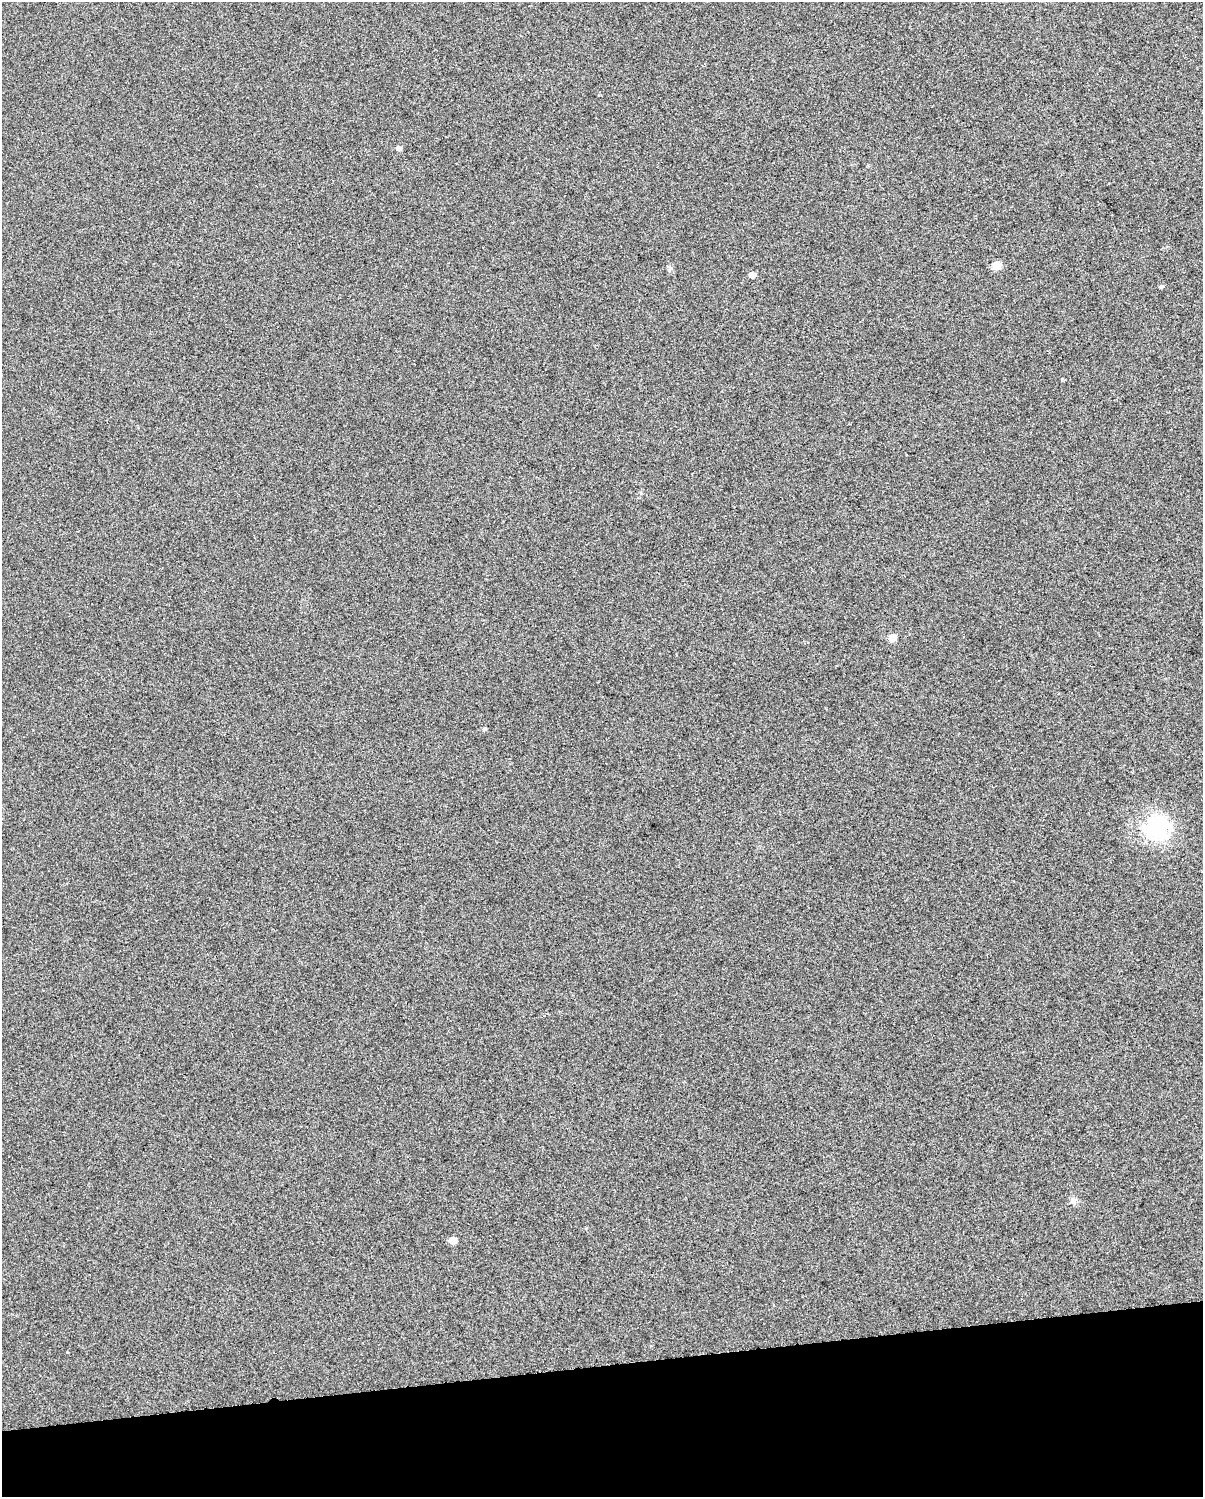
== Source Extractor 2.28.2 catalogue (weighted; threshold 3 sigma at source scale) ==
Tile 10 of 4 x 3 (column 2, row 3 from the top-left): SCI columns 1202-2402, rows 21-1515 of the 4804 x 4570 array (HDU 1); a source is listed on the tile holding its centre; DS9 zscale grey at full resolution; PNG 1205 x 1499 px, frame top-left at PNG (2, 2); no overlay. Shown black and unused: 9% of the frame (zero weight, under 3 of 5 exposures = <1% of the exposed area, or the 3 px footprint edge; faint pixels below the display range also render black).
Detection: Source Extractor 2.28.2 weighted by HDU 2 'WHT'; one run over the whole footprint, this tile lists its part. Background 0.0255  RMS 0.035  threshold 0.156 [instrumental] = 3 sigma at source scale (4.5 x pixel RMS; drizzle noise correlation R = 1.50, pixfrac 1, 0.0396/0.0396 arcsec/px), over >= 5 px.
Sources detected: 9; all 9 listed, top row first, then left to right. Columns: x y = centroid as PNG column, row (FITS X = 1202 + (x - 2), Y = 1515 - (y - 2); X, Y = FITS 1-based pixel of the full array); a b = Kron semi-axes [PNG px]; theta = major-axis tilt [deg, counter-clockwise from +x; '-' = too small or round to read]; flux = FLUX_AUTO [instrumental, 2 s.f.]
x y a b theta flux
398 148 5 5 - 13
997 266 5 5 - 79
752 275 5 5 - 20
1161 287 5 4 - 5.8
892 638 5 5 - 54
484 729 5 4 - 5.9
1156 828 39 32 0 220
1073 1200 9 7 88 13
452 1241 5 5 - 44